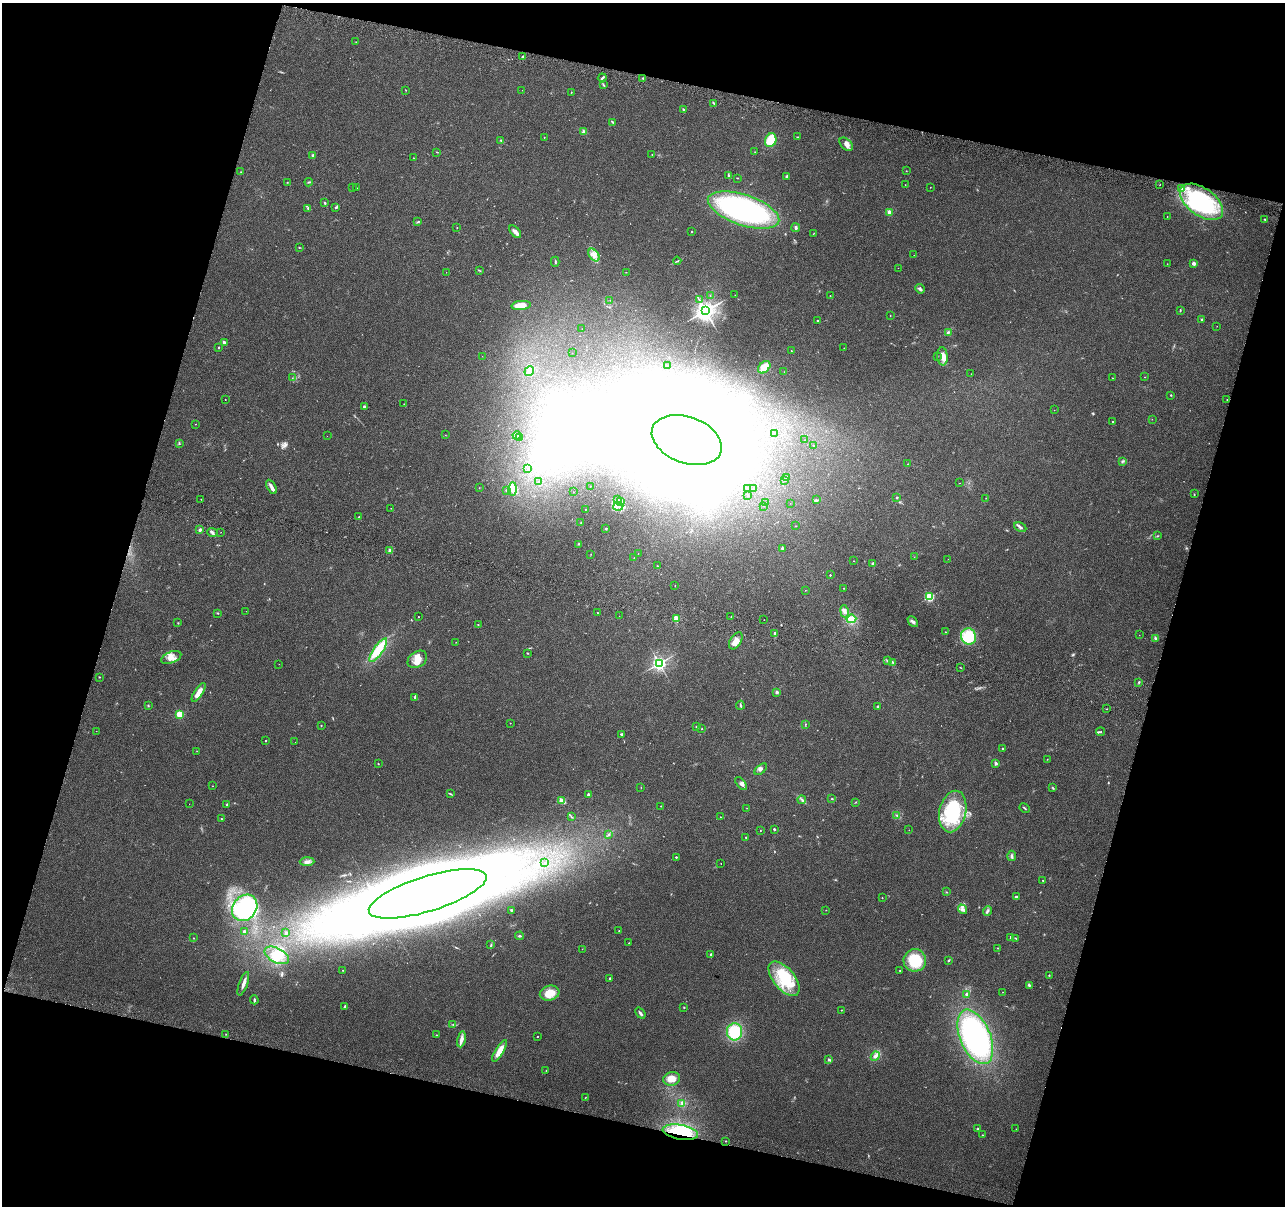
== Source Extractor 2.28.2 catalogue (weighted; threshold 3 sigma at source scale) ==
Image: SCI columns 17-5147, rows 279-5092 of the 5170 x 5431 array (HDU 1 of 3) = the unmasked area's bounding box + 8 px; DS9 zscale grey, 4 x 4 block average (1 PNG px = mean of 4 x 4 image px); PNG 1287 x 1208 px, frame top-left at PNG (2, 3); each listed source drawn as its Kron ellipse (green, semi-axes under 4 px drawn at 4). Shown black and unused: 32% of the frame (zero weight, under 3 of 6 exposures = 3% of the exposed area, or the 3 px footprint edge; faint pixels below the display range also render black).
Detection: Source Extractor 2.28.2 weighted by HDU 2 'WHT'. Background 0.0304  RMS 0.004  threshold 0.0163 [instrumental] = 3 sigma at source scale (4.09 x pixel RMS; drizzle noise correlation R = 1.36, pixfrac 0.8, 0.0396/0.0396 arcsec/px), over >= 5 px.
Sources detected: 364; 14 too faint to see at this stretch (4 x 4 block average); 19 inside a brighter object's white glare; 1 cosmic-ray / hot-pixel residue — neither listed nor drawn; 3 coinciding with a brighter row at this scale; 20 inside a brighter listed object's ellipse — not listed separately; the other 307 listed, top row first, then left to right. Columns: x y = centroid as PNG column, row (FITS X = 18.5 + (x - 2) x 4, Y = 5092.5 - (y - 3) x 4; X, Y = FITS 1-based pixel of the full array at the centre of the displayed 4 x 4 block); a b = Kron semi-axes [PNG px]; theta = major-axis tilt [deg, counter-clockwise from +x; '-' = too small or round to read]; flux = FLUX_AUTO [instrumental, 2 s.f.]
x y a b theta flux
356 42 2 2 - 0.82
523 56 3 2 - 2.6
602 78 4 2 - 3.5
643 78 2 2 - 1.9
603 85 3 2 - 2
406 90 2 2 - 0.85
522 90 2 2 - 0.45
571 92 2 2 - 1.1
714 103 4 2 - 3.1
683 109 2 2 - 5.9
612 122 3 2 - 1.7
584 132 2 2 - 35
544 137 2 2 - 1.3
797 137 2 2 - 1.2
501 140 3 2 - 1.5
771 140 7 5 67 47
846 144 8 5 -47 12
437 152 2 2 - 1.2
755 152 2 2 - 1.1
652 154 2 2 - 0.74
313 155 2 2 - 4
414 158 2 2 - 0.94
906 171 2 2 - 0.79
241 172 2 2 - 0.74
728 176 3 2 - 1.9
787 177 4 3 - 3.5
737 178 3 2 - 0.84
287 182 2 2 - 1.1
309 182 4 2 - 2.4
1160 184 2 2 - 0.79
905 185 2 2 - 0.72
930 187 2 2 - 0.61
352 188 2 2 - 0.47
357 188 2 2 - 0.52
1181 188 2 2 - 1.3
1202 202 24 13 -36 230
325 203 2 2 - 2.7
336 207 3 2 - 3.3
308 208 3 2 - 1.8
743 210 37 15 -18 500
889 212 4 3 - 6.3
1167 217 2 2 - 0.52
1265 219 3 2 - 1.7
418 222 3 2 - 1.9
457 227 2 2 - 0.57
796 228 4 2 - 5.7
515 232 8 3 -48 12
692 232 2 2 - 1.1
813 234 3 2 - 1.2
299 247 2 2 - 1.1
594 255 7 4 -51 12
914 255 2 2 - 0.4
677 261 4 2 - 2.1
555 262 5 2 - 2.1
1194 263 2 2 - 30
1167 264 2 2 - 0.94
898 268 2 2 - 0.35
480 270 3 2 - 1.3
446 272 2 2 - 0.36
626 272 2 2 - 0.6
920 289 5 3 - 4.6
735 295 2 2 - 0.44
710 296 2 2 - 1
830 296 2 2 - 0.92
610 300 2 2 - 0.47
699 300 2 2 - 1.1
521 305 9 4 5 31
1180 310 3 2 - 1.7
705 311 3 3 - 1700
890 316 2 2 - 0.83
1202 319 2 2 - 1.4
818 321 2 2 - 2.6
1217 326 2 2 - 0.45
582 329 2 2 - 0.39
948 332 3 2 - 3.2
224 343 2 2 - 27
218 347 2 2 - 1.5
844 348 2 2 - 0.68
791 351 2 2 - 0.68
572 353 2 2 - 0.31
482 356 2 2 - 0.51
937 356 2 2 - 0.91
942 356 9 5 -85 15
667 366 2 2 - 0.38
764 367 7 5 44 32
529 371 5 3 - 6.8
784 372 2 2 - 0.43
971 374 2 2 - 0.33
1144 377 2 2 - 0.8
292 378 2 2 - 0.63
1112 378 2 2 - 0.73
1171 395 2 2 - 1.6
225 399 2 2 - 0.58
1227 399 2 2 - 0.62
404 404 2 2 - 0.54
364 407 4 2 - 4.1
1054 410 2 2 - 0.4
1152 419 2 2 - 0.49
1112 422 2 2 - 1.8
195 424 2 2 - 1
774 433 2 2 - 0.39
445 435 2 2 - 0.54
517 435 4 2 - 6.3
327 436 2 2 - 0.39
519 438 3 2 - 2.1
687 440 36 23 -21 8300
804 440 2 2 - 0.37
179 443 3 2 - 1.9
813 445 2 2 - 0.82
1122 461 3 2 - 2.4
908 464 2 2 - 1.1
527 469 2 2 - 0.58
786 477 2 2 - 1.3
785 480 2 2 - 1.3
539 482 2 2 - 0.76
959 483 2 2 - 0.5
590 486 2 2 - 0.58
271 487 8 3 -61 8.6
479 488 2 2 - 0.54
512 489 6 4 87 10
748 489 2 2 - 0.58
754 489 2 2 - 0.8
506 490 3 2 - 1.2
573 492 2 2 - 0.59
1194 494 2 2 - 0.81
747 496 2 2 - 0.61
897 497 2 2 - 7.7
986 498 2 2 - 0.67
201 499 2 2 - 0.59
618 500 2 2 - 0.88
816 500 3 2 - 2.3
621 502 2 2 - 2.2
766 503 2 2 - 0.52
790 503 2 2 - 0.36
618 506 5 3 - 5.9
764 506 2 2 - 0.62
391 508 2 2 - 0.49
585 509 2 2 - 0.58
358 517 3 2 - 1
581 523 2 2 - 0.54
796 526 2 2 - 0.46
1020 527 6 2 -26 4.8
605 528 3 2 - 2.3
200 530 3 2 - 4.8
212 532 5 3 - 4.3
221 532 2 2 - 0.41
1157 536 3 2 - 2
578 544 2 2 - 1.3
782 548 4 2 - 3.5
390 551 2 2 - 35
638 553 2 2 - 0.86
591 554 2 2 - 0.71
914 557 2 2 - 0.37
634 558 2 2 - 0.5
948 559 2 2 - 0.34
854 561 2 2 - 0.95
873 563 2 2 - 6.3
657 566 2 2 - 1.8
830 575 2 2 - 2.5
675 586 2 2 - 0.77
844 588 2 2 - 1
805 590 2 2 - 0.55
929 597 2 2 - 220
246 611 2 2 - 0.36
844 611 6 4 -79 8.1
217 613 3 2 - 1.3
597 613 2 2 - 2.8
619 616 2 2 - 0.5
731 616 2 2 - 1.5
418 617 2 2 - 0.87
676 619 2 2 - 76
851 619 5 4 - 12
764 620 2 2 - 0.43
913 622 6 3 -45 5.6
178 623 2 2 - 1.4
478 625 2 2 - 0.99
945 632 2 2 - 0.71
775 633 4 2 - 3.2
1139 635 2 2 - 0.52
968 636 8 7 - 66
1155 638 3 2 - 3.2
736 641 9 5 57 18
456 642 2 2 - 0.52
378 650 14 4 55 70
527 653 2 2 - 1.3
171 657 10 5 22 16
417 659 10 7 35 23
888 661 3 2 - 1.9
893 662 4 2 - 2.8
659 663 2 2 - 720
279 664 2 2 - 0.37
960 667 2 2 - 0.77
99 677 2 2 - 1.2
1139 682 3 2 - 2
199 692 11 3 58 26
777 692 2 2 - 18
415 697 3 2 - 3.2
148 705 2 2 - 1.3
740 705 4 2 - 3
878 706 2 2 - 3
1106 709 2 2 - 0.78
180 714 2 2 - 130
510 723 2 2 - 0.82
806 724 2 2 - 0.91
321 726 2 2 - 1.1
696 727 2 2 - 4.9
701 729 2 2 - 0.81
96 731 2 2 - 0.32
1100 732 4 2 - 2
621 734 3 2 - 3.5
266 741 2 2 - 1.8
295 742 2 2 - 0.54
1002 748 2 2 - 3.4
197 751 2 2 - 0.53
1047 759 2 2 - 0.59
996 763 3 3 - 3.8
378 764 2 2 - 1.1
761 769 7 2 40 4.7
741 783 8 3 -51 5.8
213 786 2 2 - 0.58
641 787 2 2 - 0.6
1053 788 3 2 - 1.8
450 794 3 2 - 1.9
588 794 3 2 - 3.8
832 799 2 2 - 2.8
802 800 4 2 - 3.4
561 801 2 2 - 71
856 802 3 2 - 0.96
189 804 2 2 - 0.32
227 805 3 2 - 1.6
660 806 2 2 - 0.59
747 808 2 2 - 0.47
1025 808 5 2 - 2
953 811 21 13 77 170
897 815 2 2 - 1.6
572 817 3 2 - 1.4
720 817 2 2 - 0.58
221 818 2 2 - 0.88
774 829 2 2 - 2.9
909 830 2 2 - 0.4
760 831 2 2 - 1
609 834 3 2 - 1.9
746 837 2 2 - 1.4
1012 856 5 3 - 4.6
676 857 2 2 - 4.1
307 862 7 4 2 8.6
545 863 2 2 - 1.7
721 863 2 2 - 0.78
1043 880 2 2 - 0.74
946 892 2 2 - 1
428 894 61 17 17 9000
1016 897 4 2 - 3.6
882 898 2 2 - 1.1
245 908 14 11 52 310
962 909 5 4 - 6.9
826 910 2 2 - 0.76
511 911 3 2 - 1.6
987 911 5 2 - 3.6
244 931 2 2 - 10
619 931 2 2 - 1.5
286 933 4 3 - 2.9
519 936 4 2 - 2.3
193 938 2 2 - 2
1011 938 3 2 - 3.3
1016 938 2 2 - 1.6
629 943 2 2 - 0.83
491 945 3 2 - 1.8
998 948 2 2 - 0.87
582 949 2 2 - 0.5
711 954 2 2 - 13
277 955 13 7 -28 31
915 960 11 11 - 87
948 960 3 2 - 2.1
343 970 2 2 - 0.88
900 970 2 2 - 0.93
1049 975 2 2 - 1.7
610 978 2 2 - 3.5
784 979 20 10 -51 76
243 984 12 3 70 11
1029 985 3 2 - 3.1
1003 992 2 2 - 0.6
550 993 10 7 15 35
967 994 2 2 - 21
254 1000 4 2 - 3.1
345 1006 2 2 - 6
684 1007 3 2 - 1.3
841 1010 2 2 - 0.85
640 1013 6 2 -51 4.8
453 1024 2 2 - 1.5
735 1032 8 7 - 110
226 1034 2 2 - 0.75
436 1035 2 2 - 0.88
538 1037 2 2 - 0.86
975 1037 29 15 -67 460
461 1039 8 4 80 11
499 1051 12 4 59 24
875 1056 5 4 - 6.7
829 1060 4 2 - 2.5
546 1070 2 2 - 0.98
672 1079 8 7 - 22
585 1098 2 2 - 0.68
682 1104 3 2 - 2.7
978 1128 2 2 - 1.5
1016 1129 2 2 - 0.52
680 1132 18 7 -10 100
983 1135 3 2 - 0.96
726 1141 2 2 - 2.1
Overlapping masked pixels (flux is a lower limit): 1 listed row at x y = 680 1132
Diffuse or blended objects may show on this block-average render without a row.